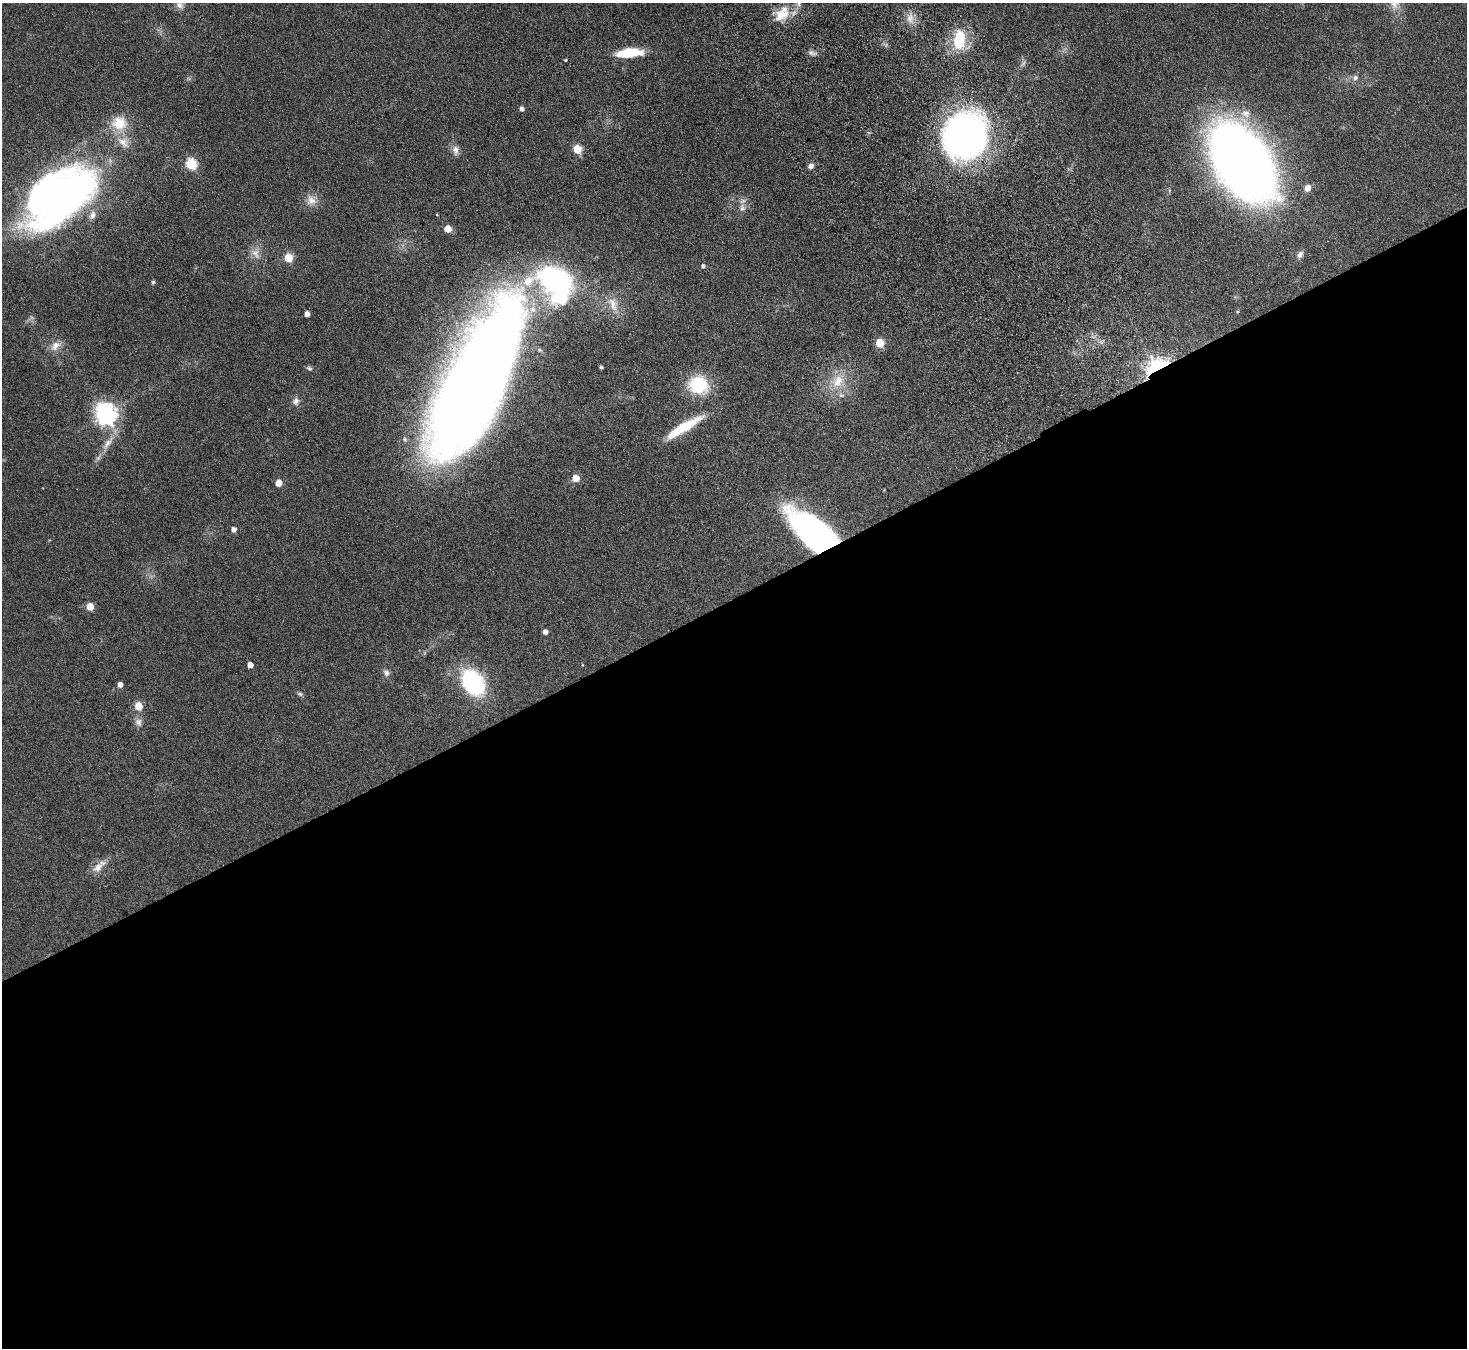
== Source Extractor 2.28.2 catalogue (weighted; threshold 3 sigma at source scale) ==
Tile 15 of 4 x 4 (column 3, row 4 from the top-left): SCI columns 2983-4447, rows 325-1670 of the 5965 x 5897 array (HDU 1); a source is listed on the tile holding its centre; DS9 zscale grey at full resolution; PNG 1469 x 1350 px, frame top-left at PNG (2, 3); no overlay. Shown black and unused: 56% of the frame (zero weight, under 4 of 8 exposures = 3% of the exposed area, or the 3 px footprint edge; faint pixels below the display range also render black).
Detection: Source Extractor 2.28.2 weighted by HDU 2 'WHT'; one run over the whole footprint, this tile lists its part. Background 0.0899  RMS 0.0048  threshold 0.0198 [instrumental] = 3 sigma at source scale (4.09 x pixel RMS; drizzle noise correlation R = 1.36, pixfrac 0.8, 0.05/0.05 arcsec/px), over >= 5 px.
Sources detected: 65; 1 too faint to see at this stretch — not listed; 7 inside a brighter listed object's ellipse — not listed separately; the other 57 listed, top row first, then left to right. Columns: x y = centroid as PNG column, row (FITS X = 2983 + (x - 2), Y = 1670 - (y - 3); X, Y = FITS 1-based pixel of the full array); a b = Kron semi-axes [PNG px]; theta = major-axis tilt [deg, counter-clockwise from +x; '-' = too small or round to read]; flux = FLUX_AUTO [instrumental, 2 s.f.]
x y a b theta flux
180 5 13 9 -37 2.7
782 15 23 16 27 9.7
910 18 17 10 -77 4.7
959 39 23 13 85 19
628 53 24 9 8 17
812 53 12 6 -10 1.6
565 60 4 3 - 0.44
1355 78 8 7 - 1.5
522 109 5 4 - 1.4
119 123 22 20 -12 11
966 136 36 33 73 230
577 149 5 5 - 16
455 150 14 8 -83 2.6
1243 163 52 32 -56 630
191 164 6 5 - 36
811 166 6 5 - 2.4
1308 188 8 7 - 3.2
1169 190 6 4 -73 0.49
57 198 77 44 36 270
311 200 15 13 -42 4.5
742 208 12 8 83 2.7
437 215 3 2 - 0.28
448 229 5 5 - 6.2
256 254 17 10 -66 4
1300 254 10 6 57 1.8
288 258 5 5 - 16
703 266 5 5 - 1.1
555 280 37 30 -27 82
153 282 5 5 - 0.61
613 304 23 12 -67 6.7
307 314 4 4 - 2.5
880 343 5 5 - 15
55 346 17 10 41 4.3
1157 365 29 16 24 27
601 367 3 3 - 0.78
309 368 7 6 - 0.95
477 379 122 39 64 1200
838 381 22 16 49 11
698 385 23 20 -21 22
296 401 11 8 85 2
105 414 8 7 - 300
684 427 49 10 31 17
108 443 26 8 51 5.9
576 478 5 5 - 7.6
278 483 5 5 - 6.1
234 530 5 5 - 2.4
813 532 53 24 -40 130
90 607 5 5 - 8.1
545 632 5 4 - 2
250 665 5 4 - 3.3
386 673 10 8 -71 1.8
473 682 24 17 -54 54
120 685 5 4 - 2.5
300 694 8 5 -11 0.88
139 706 5 5 - 11
138 722 11 10 - 2.5
98 867 18 11 40 4.7
Overlapping masked pixels (flux is a lower limit): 2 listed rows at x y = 1157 365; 813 532